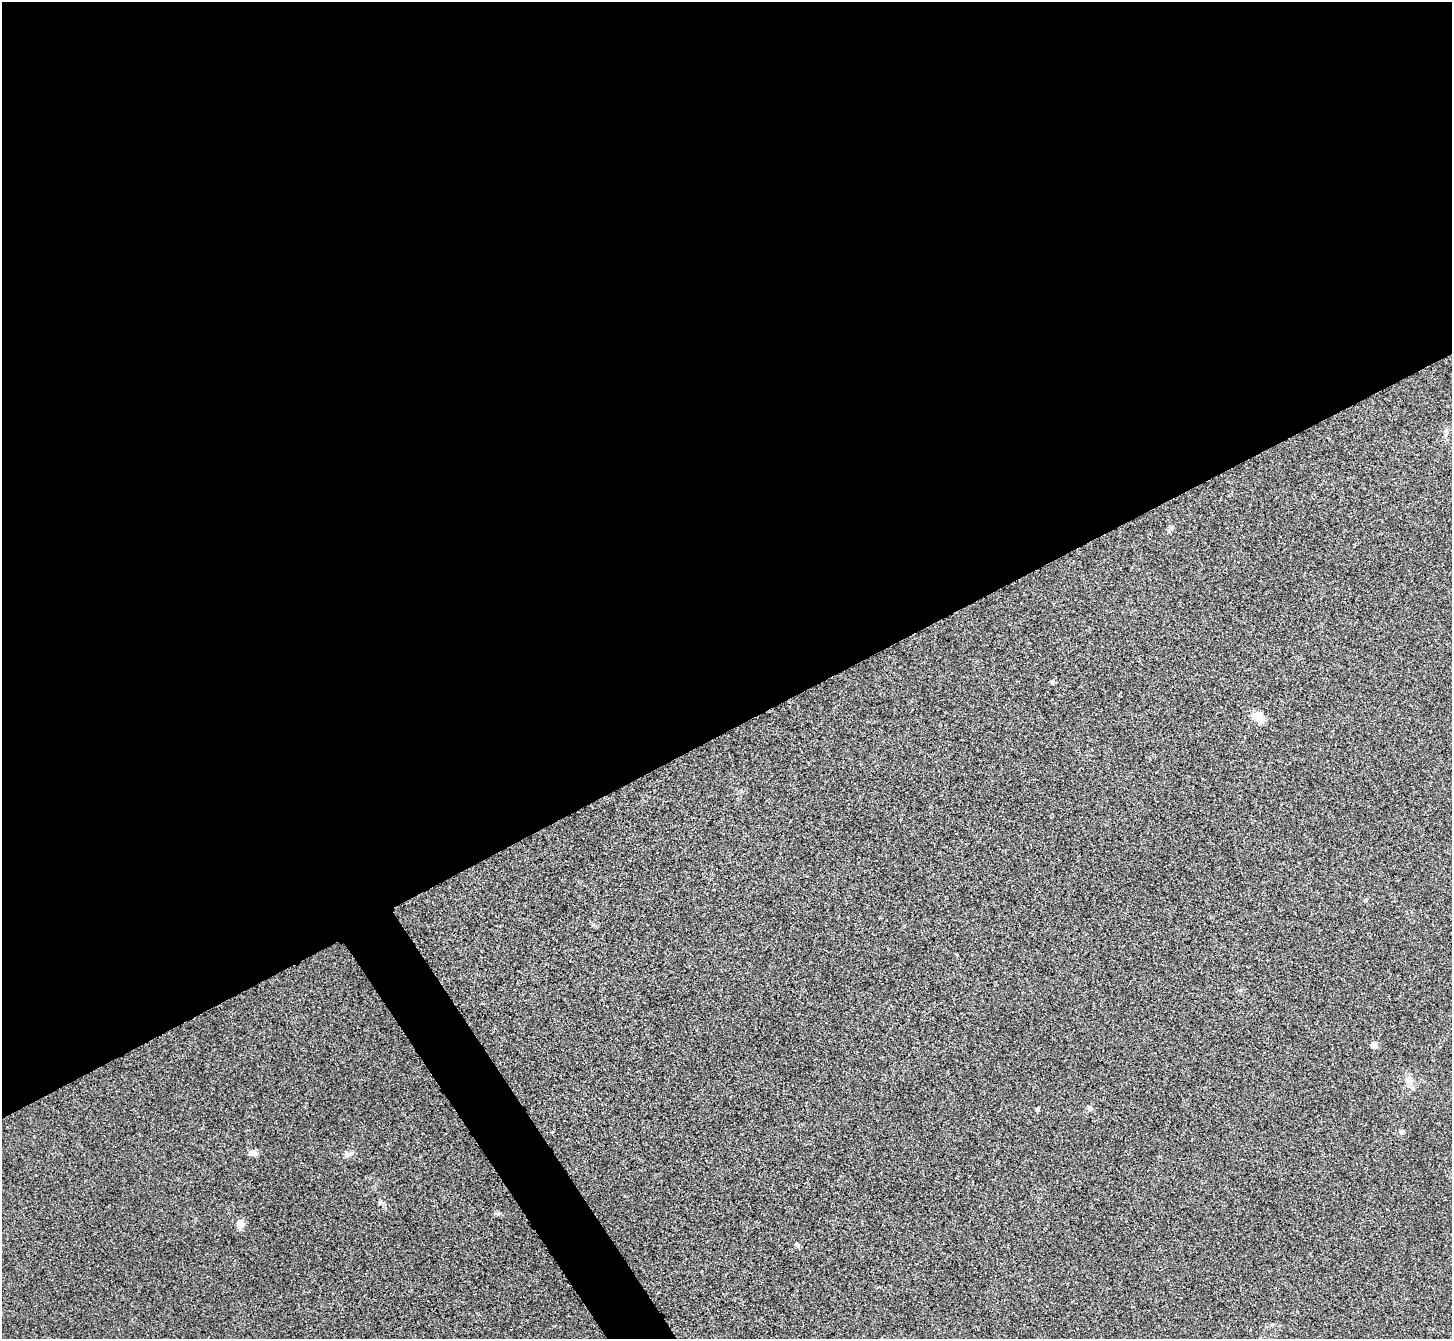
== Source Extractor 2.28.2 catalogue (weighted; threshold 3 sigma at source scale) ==
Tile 2 of 4 x 4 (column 2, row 1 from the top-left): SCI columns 1457-2906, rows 4172-5508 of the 5814 x 5807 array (HDU 1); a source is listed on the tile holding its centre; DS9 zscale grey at full resolution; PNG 1454 x 1341 px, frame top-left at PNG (2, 2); no overlay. Shown black and unused: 56% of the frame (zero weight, under 3 of 4 exposures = <1% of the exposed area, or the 3 px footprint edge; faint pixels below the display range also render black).
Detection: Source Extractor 2.28.2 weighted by HDU 2 'WHT'; one run over the whole footprint, this tile lists its part. Background 0.0326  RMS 0.0062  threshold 0.0279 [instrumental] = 3 sigma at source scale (4.5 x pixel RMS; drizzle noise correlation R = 1.50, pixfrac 1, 0.05/0.05 arcsec/px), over >= 5 px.
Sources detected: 13; all 13 listed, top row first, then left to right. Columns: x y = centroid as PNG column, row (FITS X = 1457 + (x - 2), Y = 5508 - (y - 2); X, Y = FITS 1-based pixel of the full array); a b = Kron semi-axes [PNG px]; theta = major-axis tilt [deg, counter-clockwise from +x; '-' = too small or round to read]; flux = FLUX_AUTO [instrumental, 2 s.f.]
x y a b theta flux
1446 431 11 2 90 1.2
1052 682 5 5 - 0.91
1258 718 15 10 -43 7.3
1374 1045 5 5 - 4.5
1409 1080 12 9 62 3.9
1089 1108 7 5 -69 1.6
1037 1109 5 4 - 0.9
1401 1131 5 5 - 2.4
253 1153 11 7 -4 3
348 1154 11 6 17 2.3
380 1203 7 4 44 0.91
240 1224 10 9 - 4.1
797 1245 7 4 -43 1